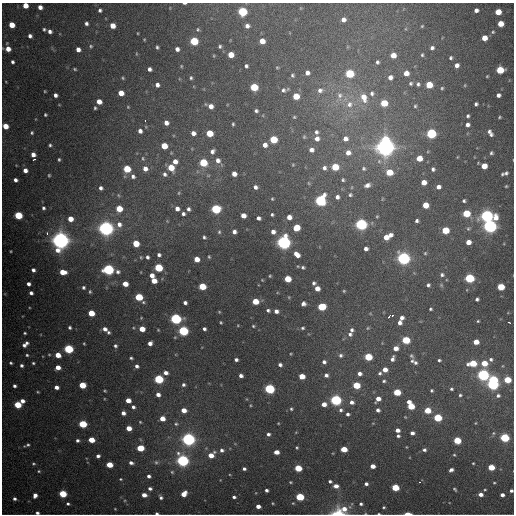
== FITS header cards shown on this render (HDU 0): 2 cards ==
NAXIS1  =                  512 / Axis length
NAXIS2  =                  512 / Axis length

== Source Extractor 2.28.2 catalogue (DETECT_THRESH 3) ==
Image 512 x 512 px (HDU 0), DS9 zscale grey, 1 PNG px = 1 image px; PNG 516 x 516 px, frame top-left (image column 1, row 512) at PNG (2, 3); no overlay
Background 2250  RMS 51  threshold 154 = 3 sigma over >= 5 px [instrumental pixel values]
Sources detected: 418; all 418 listed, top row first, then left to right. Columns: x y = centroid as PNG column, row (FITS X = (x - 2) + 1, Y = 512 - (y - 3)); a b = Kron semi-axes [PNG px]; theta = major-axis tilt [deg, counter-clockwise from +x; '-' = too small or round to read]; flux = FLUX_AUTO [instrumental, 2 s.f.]
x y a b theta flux
184 3 4 2 - 6.8e+03
25 5 4 4 - 4.9e+04
40 7 4 4 - 2.0e+04
301 8 5 3 - 2.7e+03
100 10 4 4 - 8.4e+03
476 10 4 4 - 1.6e+04
242 12 5 5 - 3.0e+05
498 12 5 4 - 7.5e+04
343 20 5 5 - 2.1e+04
86 23 4 4 - 9.5e+03
500 24 5 5 - 6.7e+04
12 25 5 4 - 6.4e+04
112 26 5 4 - 4.9e+04
247 26 4 4 - 1.6e+04
422 26 3 3 - 3.5e+03
44 29 4 3 - 5.7e+03
198 29 5 5 - 5.4e+03
50 31 4 4 - 1.3e+04
493 32 5 5 - 5.9e+03
138 33 3 2 - 2.9e+03
30 36 4 4 - 1.3e+04
484 38 5 4 - 4.6e+04
144 39 3 3 - 3.2e+03
194 41 5 5 - 2.1e+05
262 41 5 4 - 4.0e+04
91 46 6 5 - 6.4e+03
220 46 4 4 - 6.2e+03
157 47 4 3 - 6.1e+03
432 48 4 4 - 1.0e+04
8 49 6 5 - 3.4e+04
78 49 5 4 - 2.2e+04
177 49 4 4 - 1.6e+04
136 54 5 3 - 3.2e+03
231 55 5 5 - 6.2e+04
393 55 5 5 - 4.0e+04
422 55 5 4 - 4.7e+03
214 56 5 3 - 2.9e+03
451 58 4 3 - 6.0e+03
12 62 4 3 - 8.4e+03
377 62 5 4 - 8.2e+03
457 65 4 4 - 1.8e+04
181 66 4 4 - 3.7e+03
246 66 4 3 - 7.2e+03
277 67 4 4 - 3.3e+03
75 69 4 3 - 4.6e+03
149 69 4 4 - 1.2e+04
500 70 5 5 - 1.5e+05
307 73 5 4 - 1.6e+04
406 73 5 5 - 3.5e+04
349 74 5 5 - 2.6e+05
292 75 5 4 - 6.0e+03
487 76 3 3 - 3.6e+03
390 77 5 5 - 1.8e+04
123 78 4 4 - 4.4e+03
191 78 4 4 - 5.9e+03
6 82 3 2 - 2.4e+03
411 83 5 5 - 6.2e+03
418 84 4 4 - 7.3e+03
157 85 4 4 - 1.5e+04
429 85 5 5 - 1.1e+05
465 85 5 3 - 3.2e+03
254 87 5 5 - 1.7e+05
442 88 3 3 - 4.2e+03
283 90 7 6 - 1.0e+04
320 90 8 7 - 1.8e+04
45 91 3 2 - 3.1e+03
121 93 5 4 - 4.4e+04
372 93 7 7 - 1.3e+04
55 95 4 4 - 1.3e+04
498 95 4 4 - 1.4e+04
296 96 5 5 - 8.1e+04
340 96 15 10 88 4.4e+04
364 97 13 9 -68 5.6e+04
99 102 5 4 - 3.8e+04
384 103 5 5 - 1.0e+05
349 104 12 11 - 4.8e+04
476 104 4 3 - 7.8e+03
59 105 4 2 - 2.5e+03
211 106 5 5 - 2.5e+04
415 106 5 4 - 4.8e+03
128 107 4 4 - 3.6e+03
95 108 4 4 - 5.2e+03
256 111 4 3 - 7.2e+03
45 115 3 3 - 5.0e+03
468 116 4 3 - 6.5e+03
294 117 4 3 - 4.0e+03
500 117 5 4 - 4.6e+03
145 121 3 2 - 3.6e+03
166 123 5 4 - 2.1e+04
233 124 4 3 - 4.9e+03
467 125 5 4 - 1.4e+04
5 126 5 4 - 4.9e+04
146 127 5 3 - 3.0e+03
140 131 5 4 - 1.5e+04
316 132 6 5 - 9.2e+03
32 133 4 4 - 5.6e+03
193 133 5 5 - 2.0e+04
209 133 5 5 - 1.0e+05
431 133 5 5 - 4.3e+05
490 133 10 5 -59 1.6e+04
304 137 5 4 - 4.8e+03
273 139 5 5 - 1.5e+05
317 139 7 6 - 2.1e+04
345 139 6 6 - 2.3e+04
50 145 4 4 - 6.0e+03
265 145 5 5 - 2.2e+04
164 146 5 5 - 7.7e+04
385 147 9 8 - 2.1e+06
311 150 6 6 - 1.8e+04
212 151 7 5 49 1.3e+04
348 153 7 7 - 2.6e+04
491 153 5 4 - 6.7e+03
33 154 4 4 - 2.1e+04
457 157 4 3 - 2.6e+03
419 158 5 5 - 6.3e+04
34 159 3 2 - 4.9e+03
59 159 4 3 - 5.0e+03
143 159 7 5 -73 6.1e+03
175 161 5 5 - 2.9e+04
218 161 10 6 -51 2.2e+04
203 162 5 5 - 1.7e+05
293 165 5 4 - 3.9e+03
484 166 5 5 - 6.1e+04
171 167 5 5 - 8.5e+04
335 167 5 5 - 1.2e+05
324 168 7 6 - 1.4e+04
364 168 7 6 - 9.9e+03
127 169 5 5 - 1.4e+05
145 169 6 6 - 2.4e+04
433 169 5 5 - 9.7e+03
25 170 4 4 - 2.0e+04
389 172 5 5 - 9.4e+04
506 173 5 4 - 7.6e+03
165 174 6 6 - 1.1e+04
234 174 5 4 - 2.5e+04
502 174 4 3 - 5.2e+03
49 175 4 3 - 4.2e+03
133 176 6 5 - 1.2e+04
15 180 5 4 - 1.3e+04
343 180 5 4 - 5.9e+03
424 182 5 4 - 3.5e+04
309 183 6 4 -47 4.3e+03
367 185 7 5 18 1.8e+04
506 186 3 3 - 3.5e+03
255 187 5 5 - 1.3e+04
352 187 5 3 - 3.7e+03
438 187 5 4 - 1.9e+04
101 188 5 4 - 1.2e+04
179 193 5 4 - 4.7e+03
119 195 7 5 -56 5.9e+03
350 195 5 5 - 7.0e+03
337 197 5 5 - 1.3e+04
272 199 4 3 - 4.2e+03
382 199 5 3 - 3.4e+03
320 201 6 5 - 5.9e+05
464 201 4 4 - 6.8e+03
425 205 5 5 - 5.8e+04
43 208 5 4 - 7.8e+03
119 209 5 5 - 8.3e+04
177 209 6 5 - 2.2e+04
188 209 6 5 - 1.1e+04
216 209 5 5 - 3.5e+05
466 213 5 5 - 1.4e+05
183 214 5 5 - 1.0e+04
272 214 3 3 - 5.5e+03
18 215 5 5 - 1.9e+05
243 215 5 4 - 3.2e+04
377 216 4 4 - 3.9e+03
487 216 7 5 1 9.2e+05
289 217 5 4 - 2.7e+04
259 218 4 4 - 1.1e+04
70 219 5 4 - 4.5e+04
167 221 5 4 - 4.4e+03
417 221 4 4 - 8.9e+03
119 224 8 7 - 2.3e+04
361 224 6 5 - 8.1e+05
490 226 6 6 - 1.1e+06
106 228 7 6 - 1.4e+06
296 228 5 5 - 9.8e+04
468 228 6 6 - 7.6e+03
445 230 5 5 - 1.3e+05
219 232 6 5 - 6.4e+03
234 232 4 4 - 1.3e+04
273 232 5 5 - 1.8e+04
47 233 4 4 - 7.6e+03
390 235 5 4 - 1.6e+04
204 237 5 4 - 7.3e+03
386 237 5 5 - 3.7e+04
61 240 8 8 - 1.7e+06
284 242 6 6 - 1.2e+06
468 242 5 4 - 3.3e+04
136 243 5 5 - 8.6e+04
366 249 4 4 - 1.4e+04
11 251 3 2 - 3.2e+03
425 253 5 5 - 5.5e+03
159 255 5 5 - 1.1e+04
297 255 6 4 -46 3.0e+04
141 257 6 4 -69 4.9e+03
147 257 5 4 - 9.6e+03
209 257 4 3 - 4.3e+03
404 258 6 6 - 1.0e+06
197 259 5 4 - 4.5e+04
303 267 5 5 - 6.4e+03
158 268 5 5 - 2.1e+05
33 270 4 4 - 1.2e+04
108 270 5 5 - 6.5e+05
63 272 6 4 -6 5.1e+04
118 272 6 6 - 1.0e+04
152 275 5 4 - 2.4e+04
442 275 6 5 - 9.6e+03
270 276 3 2 - 3.5e+03
469 278 5 5 - 3.5e+05
288 279 5 5 - 9.5e+04
154 281 5 4 - 4.7e+04
314 283 4 4 - 7.5e+03
28 284 4 4 - 1.3e+04
125 284 5 4 - 4.9e+04
428 285 4 4 - 8.5e+03
441 285 6 5 - 5.4e+03
202 286 5 5 - 1.2e+05
83 287 5 4 - 7.0e+03
501 287 5 4 - 1.2e+05
317 288 5 4 - 3.0e+04
344 291 4 3 - 3.9e+03
90 292 5 4 - 4.9e+03
31 293 4 4 - 1.2e+04
139 297 6 5 - 1.7e+05
477 299 4 3 - 8.1e+03
255 301 5 4 - 7.7e+04
185 303 4 4 - 1.1e+04
303 304 5 4 - 1.2e+04
321 307 5 5 - 1.7e+05
430 309 3 3 - 5.3e+03
268 310 4 3 - 7.5e+03
276 311 4 4 - 1.5e+04
219 312 4 3 - 3.4e+03
91 313 5 4 - 8.0e+04
392 315 3 2 - 2.2e+04
389 317 4 3 - 1.1e+04
141 318 3 3 - 2.6e+03
401 318 5 4 - 1.5e+04
176 319 5 5 - 6.7e+05
478 321 3 3 - 3.7e+03
221 322 3 3 - 4.1e+03
509 322 4 2 - 7.8e+03
399 323 5 5 - 1.5e+04
238 325 4 3 - 2.7e+03
253 326 4 3 - 4.1e+03
70 327 4 4 - 6.7e+03
303 328 5 4 - 6.1e+03
368 328 6 4 23 4.7e+03
105 329 6 4 -31 1.7e+04
142 329 5 4 - 5.7e+04
204 329 4 3 - 8.7e+03
158 330 3 2 - 2.8e+03
352 330 6 5 - 1.1e+04
183 331 5 5 - 5.0e+05
108 332 4 4 - 7.1e+03
25 333 4 3 - 4.9e+03
350 334 7 7 - 1.4e+04
406 340 5 5 - 1.7e+05
476 342 5 4 - 4.4e+04
84 343 3 3 - 3.5e+03
150 343 4 4 - 1.7e+04
25 344 8 4 39 1.8e+04
115 346 4 4 - 7.6e+03
396 348 5 4 - 2.9e+04
68 349 5 5 - 3.3e+05
291 354 3 2 - 3.1e+03
27 355 4 4 - 5.4e+03
49 355 4 4 - 3.3e+03
58 355 5 4 - 5.0e+04
341 355 6 6 - 1.0e+04
411 356 10 5 -63 7.9e+03
368 357 5 5 - 1.6e+05
131 358 4 3 - 5.5e+03
392 359 8 4 68 1.4e+04
491 359 6 5 - 9.4e+03
236 360 4 3 - 9.2e+03
439 360 4 3 - 5.7e+03
412 361 5 5 - 6.3e+03
324 362 5 5 - 1.1e+04
11 363 4 3 - 5.6e+03
33 363 4 3 - 5.2e+03
415 363 5 5 - 8.4e+03
473 363 6 4 6 1.3e+05
484 363 5 5 - 7.3e+04
21 365 5 4 - 8.8e+03
280 365 5 4 - 1.1e+04
137 366 4 4 - 1.1e+04
58 367 5 4 - 3.1e+04
385 370 5 4 - 3.1e+04
166 373 5 4 - 1.7e+04
380 373 5 4 - 7.1e+03
360 374 5 5 - 1.5e+04
326 375 5 5 - 1.2e+04
483 375 7 5 -19 8.1e+05
241 376 4 4 - 1.3e+04
302 376 5 4 - 6.5e+04
159 379 5 5 - 3.5e+05
493 380 4 3 - 2.6e+05
507 380 5 4 - 1.1e+05
384 381 5 4 - 5.9e+03
493 384 6 5 - 7.2e+05
82 385 5 4 - 1.1e+05
183 385 4 4 - 8.4e+03
356 385 5 4 - 1.3e+05
14 386 4 3 - 9.0e+03
56 387 4 4 - 1.8e+04
269 389 5 5 - 5.0e+05
451 389 4 4 - 5.8e+03
431 390 3 3 - 5.1e+03
105 391 3 2 - 3.6e+03
38 392 3 3 - 3.7e+03
397 392 5 4 - 1.3e+05
158 394 4 4 - 1.8e+04
460 395 4 4 - 5.5e+03
498 396 6 5 - 9.8e+03
378 399 5 4 - 2.9e+04
128 400 4 4 - 4.1e+04
336 400 5 5 - 6.9e+05
22 401 5 4 - 2.0e+04
352 402 6 6 - 1.6e+04
409 402 4 3 - 1.7e+04
324 404 5 4 - 2.9e+04
17 405 5 4 - 1.4e+05
250 405 4 3 - 3.3e+03
411 406 5 5 - 1.1e+05
133 407 5 4 - 9.9e+03
291 409 5 5 - 6.1e+03
184 410 5 4 - 3.6e+04
341 410 6 6 - 9.6e+03
378 410 4 4 - 1.1e+04
427 410 5 4 - 9.1e+04
123 413 4 4 - 1.6e+04
348 414 4 4 - 8.7e+03
162 418 4 4 - 4.2e+04
438 418 5 4 - 2.0e+05
140 422 4 4 - 3.7e+03
278 423 3 2 - 2.7e+03
475 423 3 2 - 2.5e+03
83 424 5 4 - 2.1e+05
176 424 7 6 - 8.3e+03
129 428 4 4 - 4.7e+04
397 430 4 4 - 1.8e+04
296 432 4 3 - 2.5e+03
412 433 4 4 - 1.5e+04
493 433 5 4 - 4.3e+03
268 434 5 4 - 9.8e+03
398 436 4 3 - 7.4e+03
504 438 5 4 - 3.5e+05
188 439 6 6 - 1.0e+06
77 440 4 4 - 8.7e+03
91 440 5 4 - 7.8e+04
457 440 5 4 - 1.4e+05
27 445 8 4 21 7.6e+03
406 447 4 2 - 2.2e+03
140 448 5 4 - 1.1e+05
297 448 4 4 - 4.4e+03
344 449 5 4 - 7.1e+04
222 450 6 5 - 1.1e+04
424 450 4 4 - 8.4e+03
276 452 5 4 - 3.0e+04
211 455 6 5 - 4.7e+04
454 455 3 2 - 3.3e+03
98 456 4 4 - 1.2e+04
183 461 6 5 - 8.5e+05
156 462 7 6 - 8.2e+03
131 463 5 4 - 1.2e+04
473 463 3 2 - 3.2e+03
33 464 4 4 - 5.0e+03
109 465 5 4 - 9.1e+04
373 466 4 4 - 3.0e+04
491 467 5 4 - 9.5e+04
298 468 5 4 - 1.4e+05
244 469 4 3 - 8.6e+03
451 470 5 4 - 1.2e+04
39 471 5 4 - 4.4e+03
172 472 5 4 - 4.8e+03
149 476 4 3 - 1.1e+04
121 479 4 3 - 3.6e+03
330 481 4 3 - 7.4e+03
291 482 4 3 - 3.8e+03
420 482 3 2 - 6.7e+03
494 483 3 2 - 3.4e+03
366 484 4 3 - 1.0e+04
336 486 5 4 - 2.6e+04
395 487 5 4 - 1.5e+05
150 488 4 4 - 1.1e+04
455 489 6 3 -46 5.1e+03
266 490 3 3 - 9.1e+03
485 490 3 3 - 3.5e+03
511 491 4 3 - 8.8e+03
63 494 5 4 - 1.8e+05
184 494 5 4 - 4.8e+04
481 494 4 4 - 2.2e+04
35 495 4 4 - 2.1e+04
144 495 4 4 - 3.1e+04
502 495 4 3 - 1.7e+04
161 497 4 3 - 8.1e+03
234 497 4 3 - 8.7e+03
300 497 5 4 - 2.2e+05
15 499 4 3 - 9.4e+03
273 503 3 3 - 3.2e+03
293 503 3 3 - 3.3e+03
68 504 4 3 - 6.3e+03
352 504 7 4 70 6.0e+03
361 504 4 3 - 7.2e+03
258 506 4 4 - 2.3e+04
384 507 3 3 - 4.5e+03
115 509 3 2 - 2.5e+03
344 509 11 7 -27 4.2e+04
37 513 4 3 - 8.9e+03
157 513 4 2 - 6.6e+03
338 513 19 10 -2 7.2e+04
365 514 4 3 - 3.0e+03
379 514 4 2 - 4.3e+03
407 514 6 2 0 4.2e+04
At the frame edge (FLAGS 8, measured only in part): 11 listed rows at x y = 184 3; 25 5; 8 49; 5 126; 511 491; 37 513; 157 513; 338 513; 365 514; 379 514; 407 514